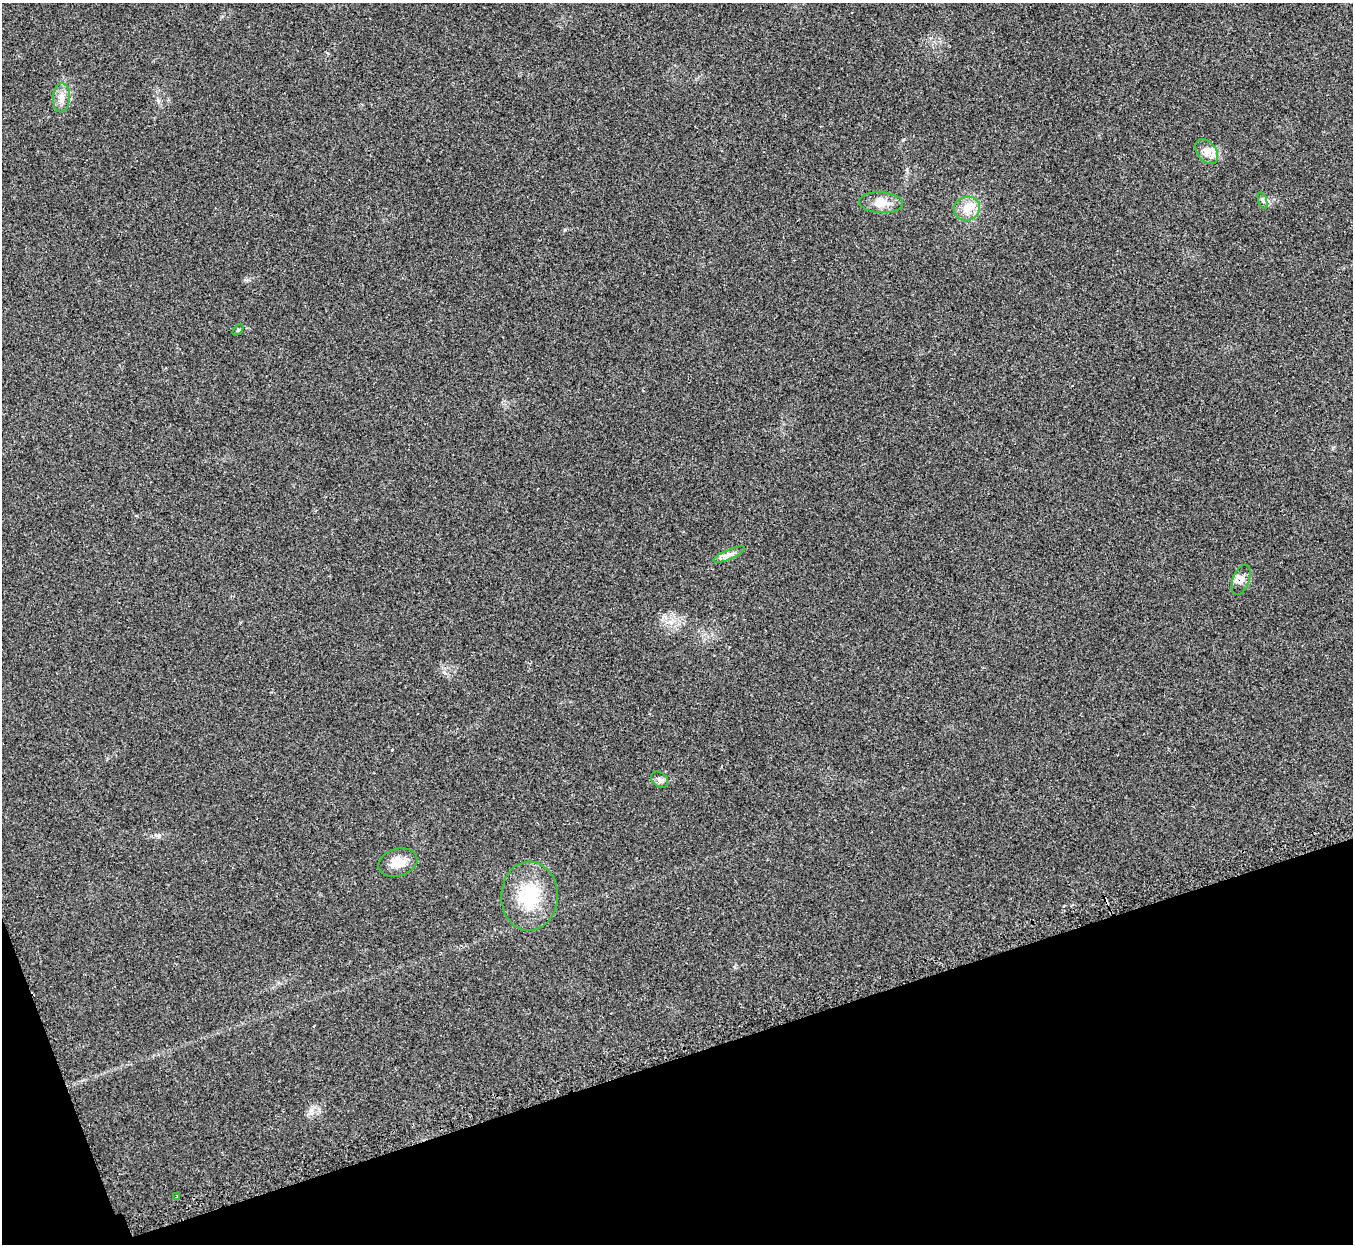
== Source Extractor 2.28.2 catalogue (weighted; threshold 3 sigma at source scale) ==
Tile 14 of 4 x 4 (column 2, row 4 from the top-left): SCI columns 1382-2732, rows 184-1425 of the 5461 x 5457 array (HDU 1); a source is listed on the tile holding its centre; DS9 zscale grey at full resolution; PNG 1355 x 1246 px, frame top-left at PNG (2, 3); each listed source drawn as its Kron ellipse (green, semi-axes under 4 px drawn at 4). Shown black and unused: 16% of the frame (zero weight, under 2 of 3 exposures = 3% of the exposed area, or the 3 px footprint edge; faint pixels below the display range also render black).
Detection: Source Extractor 2.28.2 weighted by HDU 2 'WHT'; one run over the whole footprint, this tile lists its part. Background 0.152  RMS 0.0095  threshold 0.0428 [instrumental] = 3 sigma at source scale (4.5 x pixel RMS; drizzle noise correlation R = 1.50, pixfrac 1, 0.05/0.05 arcsec/px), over >= 5 px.
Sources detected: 12; all 12 listed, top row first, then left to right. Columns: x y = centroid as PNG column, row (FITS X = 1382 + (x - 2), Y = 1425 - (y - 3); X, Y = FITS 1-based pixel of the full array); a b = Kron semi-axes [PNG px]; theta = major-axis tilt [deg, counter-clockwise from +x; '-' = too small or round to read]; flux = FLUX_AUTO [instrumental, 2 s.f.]
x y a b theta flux
61 98 14 8 86 7.2
1207 152 14 9 -53 7.9
1262 200 8 3 -71 1.7
881 203 22 10 -4 13
967 209 13 12 - 11
238 330 6 4 45 1.2
729 555 17 5 23 4.9
1241 580 16 8 69 5.9
659 780 9 6 -39 3.5
398 863 20 13 16 12
529 896 34 28 88 47
176 1197 3 2 - 0.79
Overlapping masked pixels (flux is a lower limit): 1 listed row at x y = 1241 580
Unlisted compact peaks at least as high as the median listed source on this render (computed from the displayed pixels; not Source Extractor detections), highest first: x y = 565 230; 444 672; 158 101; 311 1110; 159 835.